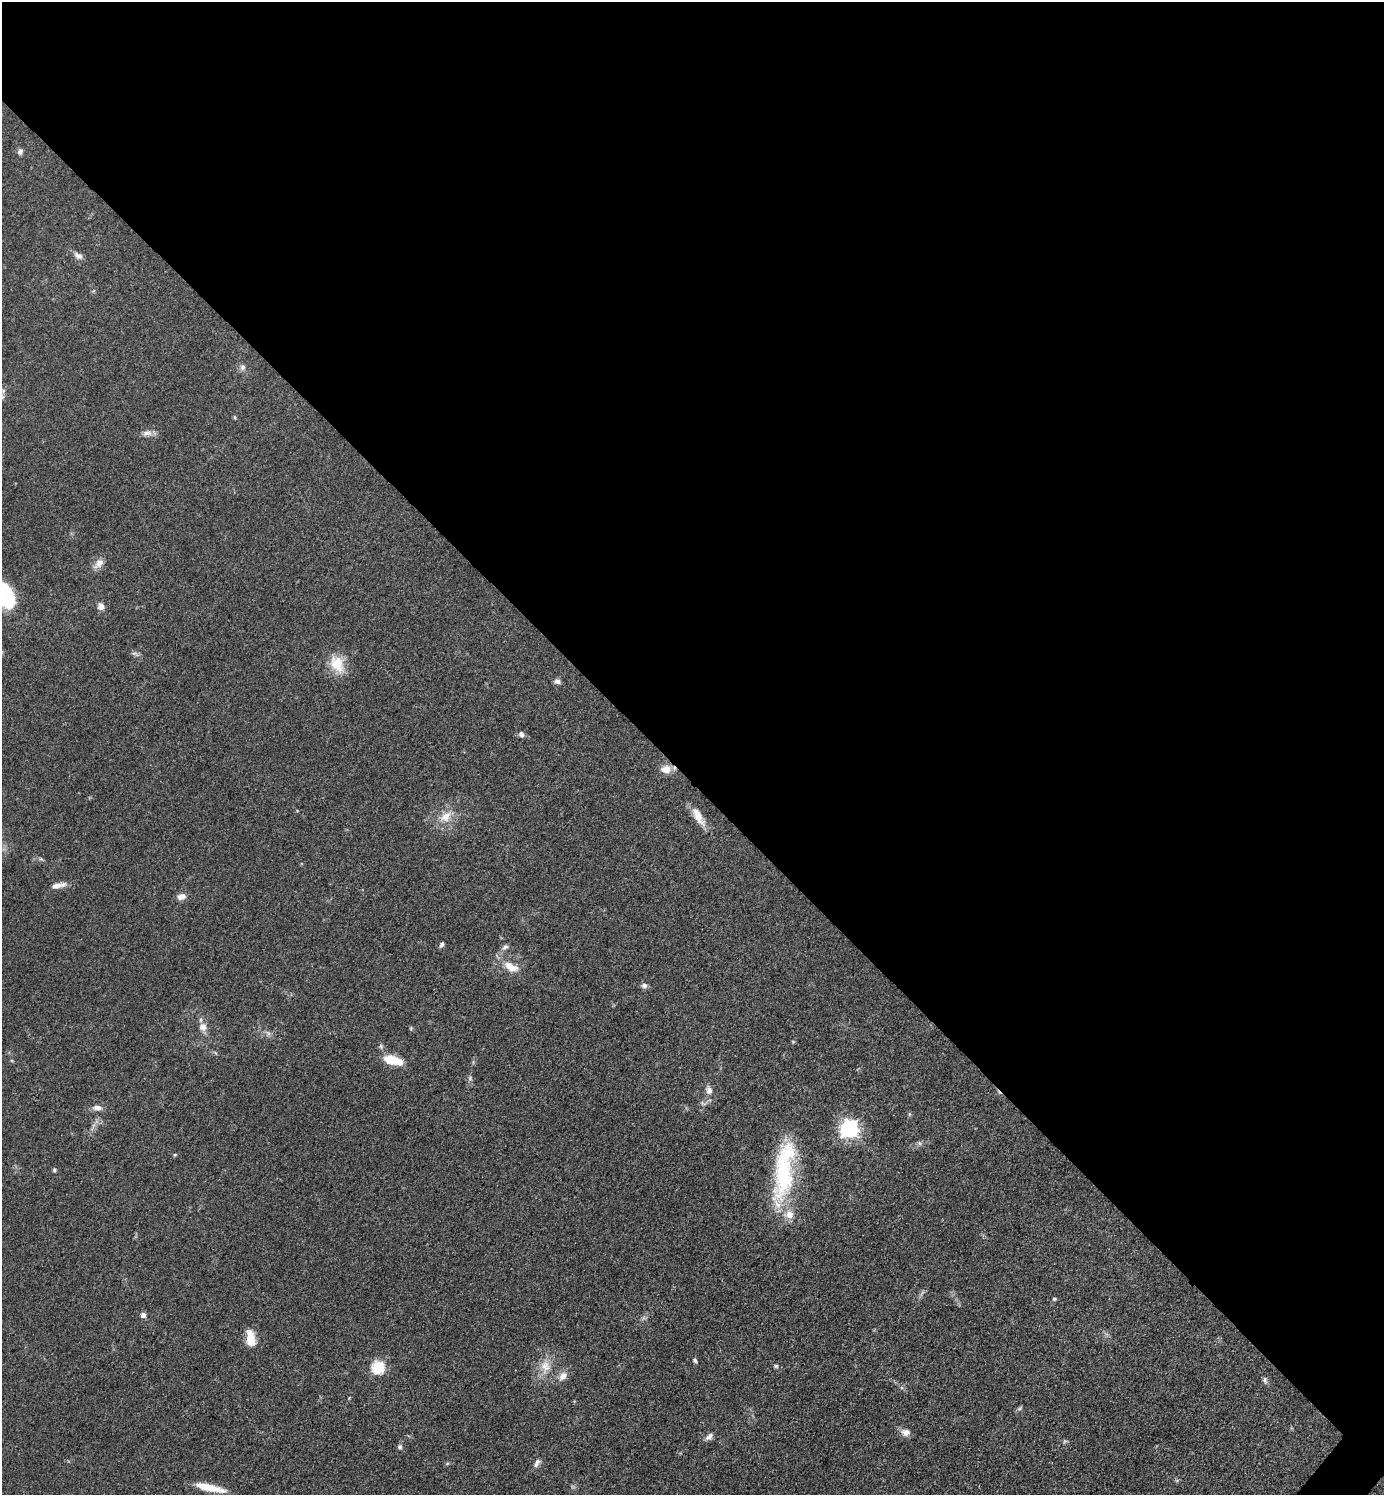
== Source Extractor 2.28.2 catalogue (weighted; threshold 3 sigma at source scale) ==
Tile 3 of 4 x 4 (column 3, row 1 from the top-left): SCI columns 2918-4299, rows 4481-5973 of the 5977 x 5976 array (HDU 1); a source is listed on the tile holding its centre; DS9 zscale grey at full resolution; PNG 1386 x 1497 px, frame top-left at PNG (2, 2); no overlay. Shown black and unused: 53% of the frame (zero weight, under 3 of 4 exposures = <1% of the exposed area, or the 3 px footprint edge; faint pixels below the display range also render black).
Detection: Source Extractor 2.28.2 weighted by HDU 2 'WHT'; one run over the whole footprint, this tile lists its part. Background 0.0526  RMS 0.0049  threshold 0.022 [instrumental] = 3 sigma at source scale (4.5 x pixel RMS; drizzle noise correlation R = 1.50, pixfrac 1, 0.05/0.05 arcsec/px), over >= 5 px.
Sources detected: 52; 1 too faint to see at this stretch — not listed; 3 inside a brighter listed object's ellipse — not listed separately; the other 48 listed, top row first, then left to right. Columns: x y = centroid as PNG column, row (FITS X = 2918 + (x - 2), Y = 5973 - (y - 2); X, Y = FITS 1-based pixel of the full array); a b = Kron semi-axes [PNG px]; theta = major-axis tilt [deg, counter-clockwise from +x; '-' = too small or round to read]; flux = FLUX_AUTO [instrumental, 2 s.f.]
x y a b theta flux
20 151 8 7 - 1.4
78 256 12 7 -30 2.3
243 367 9 7 89 1.8
3 391 6 4 50 0.91
235 417 6 4 -88 0.53
147 433 14 8 11 2.7
99 564 16 9 43 3.5
4 594 26 14 -66 43
101 606 9 8 - 2.3
337 664 24 17 -60 11
557 681 9 7 -10 1.6
521 734 7 6 - 1.4
666 769 11 9 10 5.6
698 816 28 9 -60 6.6
446 817 18 12 43 7.2
41 859 7 4 -43 0.78
56 886 16 7 15 3.6
181 897 11 8 10 2.9
442 944 7 5 61 1.3
505 947 10 6 39 1.6
511 967 22 11 -27 7.6
644 986 8 7 - 1.5
203 1027 10 9 - 3.7
268 1033 8 5 -45 1.3
392 1060 22 9 -14 12
470 1078 6 6 - 0.94
709 1090 11 8 -79 2.7
97 1108 13 7 -6 2.5
909 1114 6 4 -90 0.66
849 1129 7 7 - 180
175 1155 5 4 - 0.53
54 1170 5 5 - 0.72
784 1171 80 21 81 53
1054 1299 5 4 - 0.78
143 1315 6 6 - 1.9
250 1338 19 9 -81 7.7
695 1360 6 5 - 0.94
545 1366 16 13 -43 7
776 1366 5 4 - 0.66
378 1367 6 6 - 53
563 1376 14 9 45 3.7
1265 1380 9 6 -73 1.2
1020 1408 8 4 36 0.86
906 1432 11 9 1 3.1
709 1437 12 6 42 2
400 1447 6 6 - 1.2
538 1461 7 6 - 1.5
205 1486 35 7 -14 8.7
Isophote crosses this tile's border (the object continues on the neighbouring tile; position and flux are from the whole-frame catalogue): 1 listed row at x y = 4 594